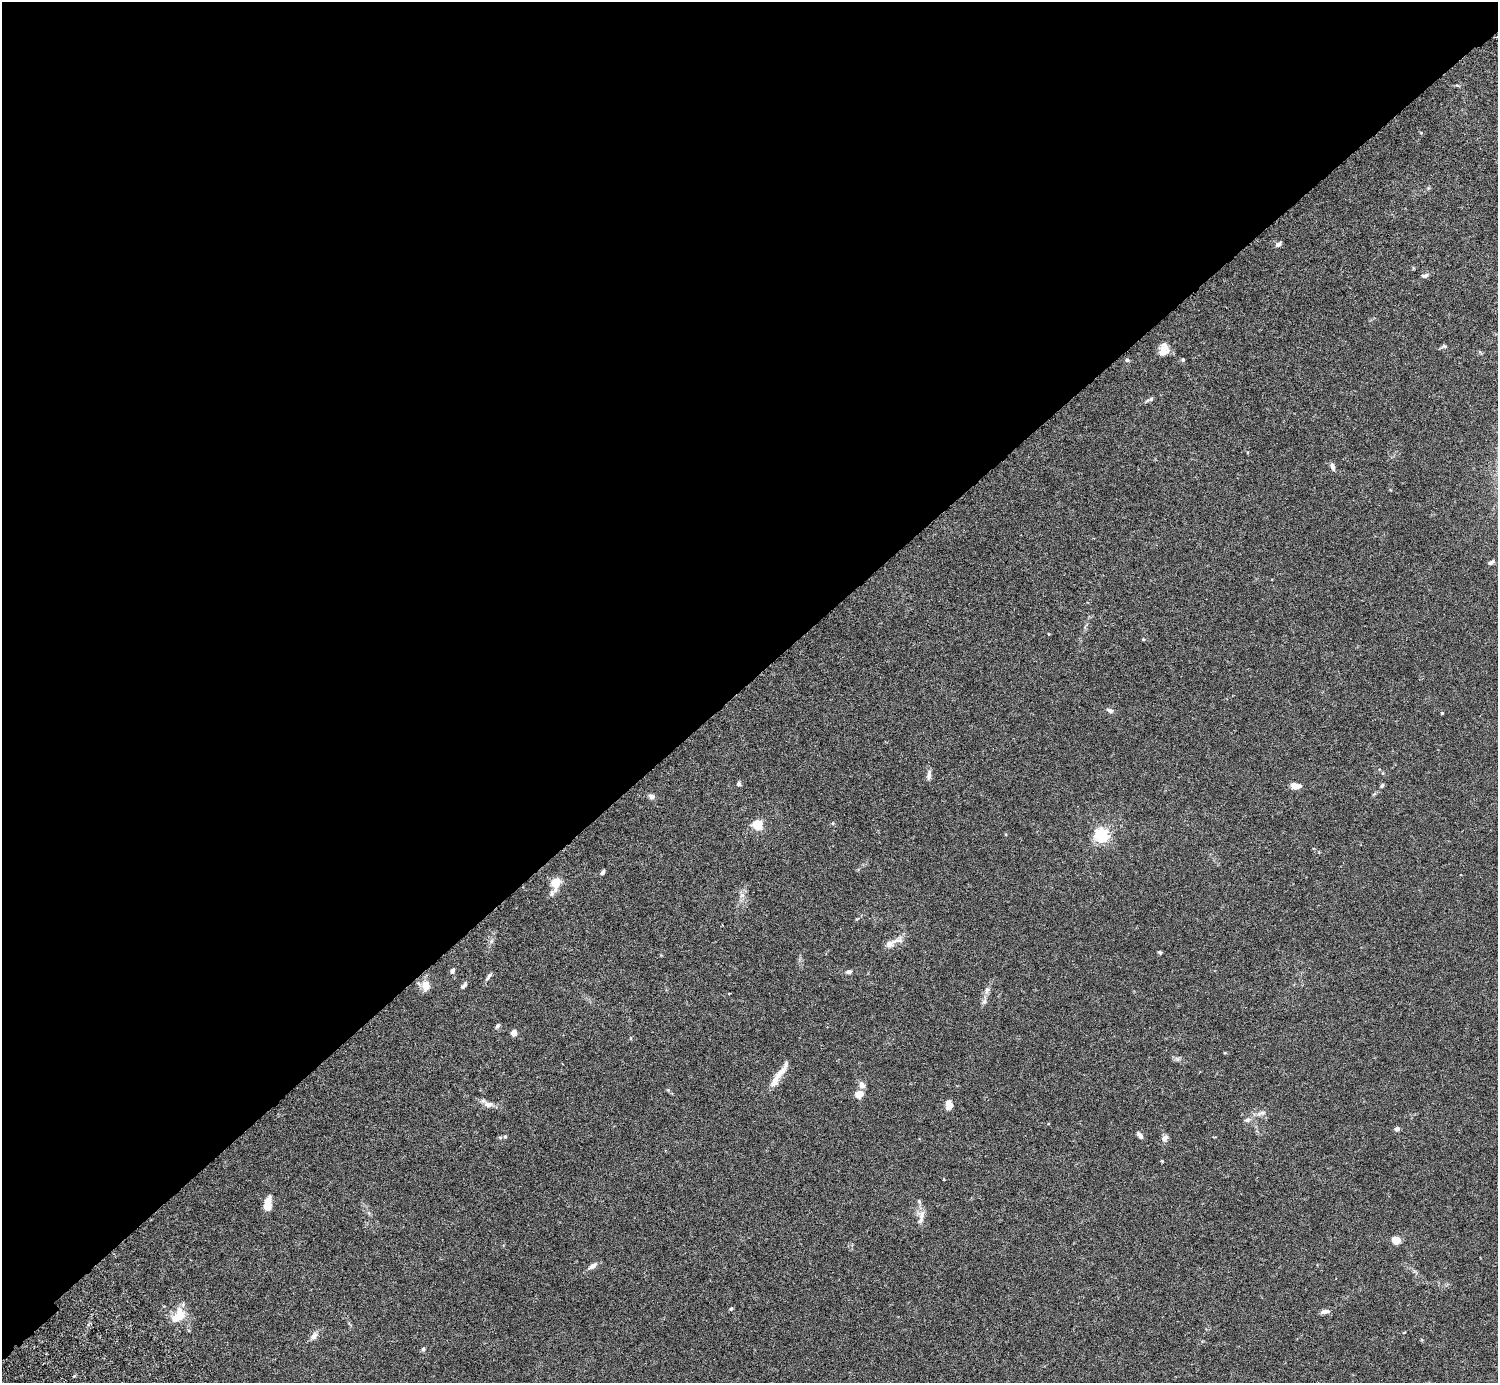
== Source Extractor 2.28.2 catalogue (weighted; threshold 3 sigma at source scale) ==
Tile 2 of 4 x 4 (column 2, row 1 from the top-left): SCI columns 1541-3036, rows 4349-5729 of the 6074 x 6074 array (HDU 1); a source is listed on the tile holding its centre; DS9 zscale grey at full resolution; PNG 1500 x 1385 px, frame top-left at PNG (2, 2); no overlay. Shown black and unused: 49% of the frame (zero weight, under 3 of 6 exposures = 3% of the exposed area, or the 3 px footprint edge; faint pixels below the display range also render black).
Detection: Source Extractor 2.28.2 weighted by HDU 2 'WHT'; one run over the whole footprint, this tile lists its part. Background 0.0146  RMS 0.002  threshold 0.00807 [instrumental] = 3 sigma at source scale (4.09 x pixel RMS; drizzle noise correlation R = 1.36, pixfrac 0.8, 0.05/0.05 arcsec/px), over >= 5 px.
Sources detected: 61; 4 inside a brighter listed object's ellipse — not listed separately; the other 57 listed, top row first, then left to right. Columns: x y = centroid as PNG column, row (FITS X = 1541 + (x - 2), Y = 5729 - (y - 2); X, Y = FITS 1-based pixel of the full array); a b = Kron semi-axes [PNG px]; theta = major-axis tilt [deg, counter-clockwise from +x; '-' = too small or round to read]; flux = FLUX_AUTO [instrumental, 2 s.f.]
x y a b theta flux
1278 244 7 5 37 0.57
1425 275 9 5 9 0.48
1444 346 7 4 -45 0.24
1164 350 15 10 79 1.7
1127 360 6 4 -17 0.32
1183 360 5 4 - 0.28
1151 399 6 5 - 0.29
1333 467 9 5 -75 0.57
1491 562 9 4 24 0.45
1049 634 4 3 - 0.13
1143 639 4 4 - 0.15
1110 710 9 6 -25 0.49
1442 713 4 3 - 0.14
929 775 15 5 85 0.65
738 784 5 5 - 0.35
1382 785 6 4 63 0.27
1295 786 11 7 -11 1.3
651 796 5 5 - 0.95
757 824 5 5 - 14
1101 835 6 5 - 41
603 872 7 4 60 0.35
556 882 13 11 66 2.2
742 895 7 7 - 0.6
491 941 7 4 71 0.34
889 943 11 8 25 1
1160 952 4 4 - 0.29
452 971 7 5 70 0.44
849 972 7 5 16 0.49
488 977 12 4 55 0.48
426 985 12 9 -90 1.8
464 985 9 4 44 0.41
987 990 10 6 79 0.66
984 1002 9 5 62 0.5
497 1026 7 5 56 0.37
514 1033 5 5 - 1.2
778 1076 26 9 59 1.8
862 1085 9 7 -57 0.87
859 1094 9 7 17 1.6
488 1104 14 8 -6 1
949 1105 8 6 -82 2
1262 1113 11 5 31 0.56
1247 1120 8 5 0 0.43
1397 1129 6 5 - 0.5
1140 1135 8 4 -51 0.59
505 1136 6 5 - 0.27
1165 1138 9 7 48 0.7
1162 1161 4 3 - 0.16
268 1204 13 6 80 3.2
921 1217 22 10 88 1.6
1396 1240 7 6 - 2.4
592 1266 14 6 36 0.79
731 1309 5 4 - 0.26
1325 1311 10 5 9 0.81
178 1316 22 13 53 3.1
314 1336 12 7 49 0.85
423 1349 5 5 - 0.28
74 1376 4 4 - 0.18